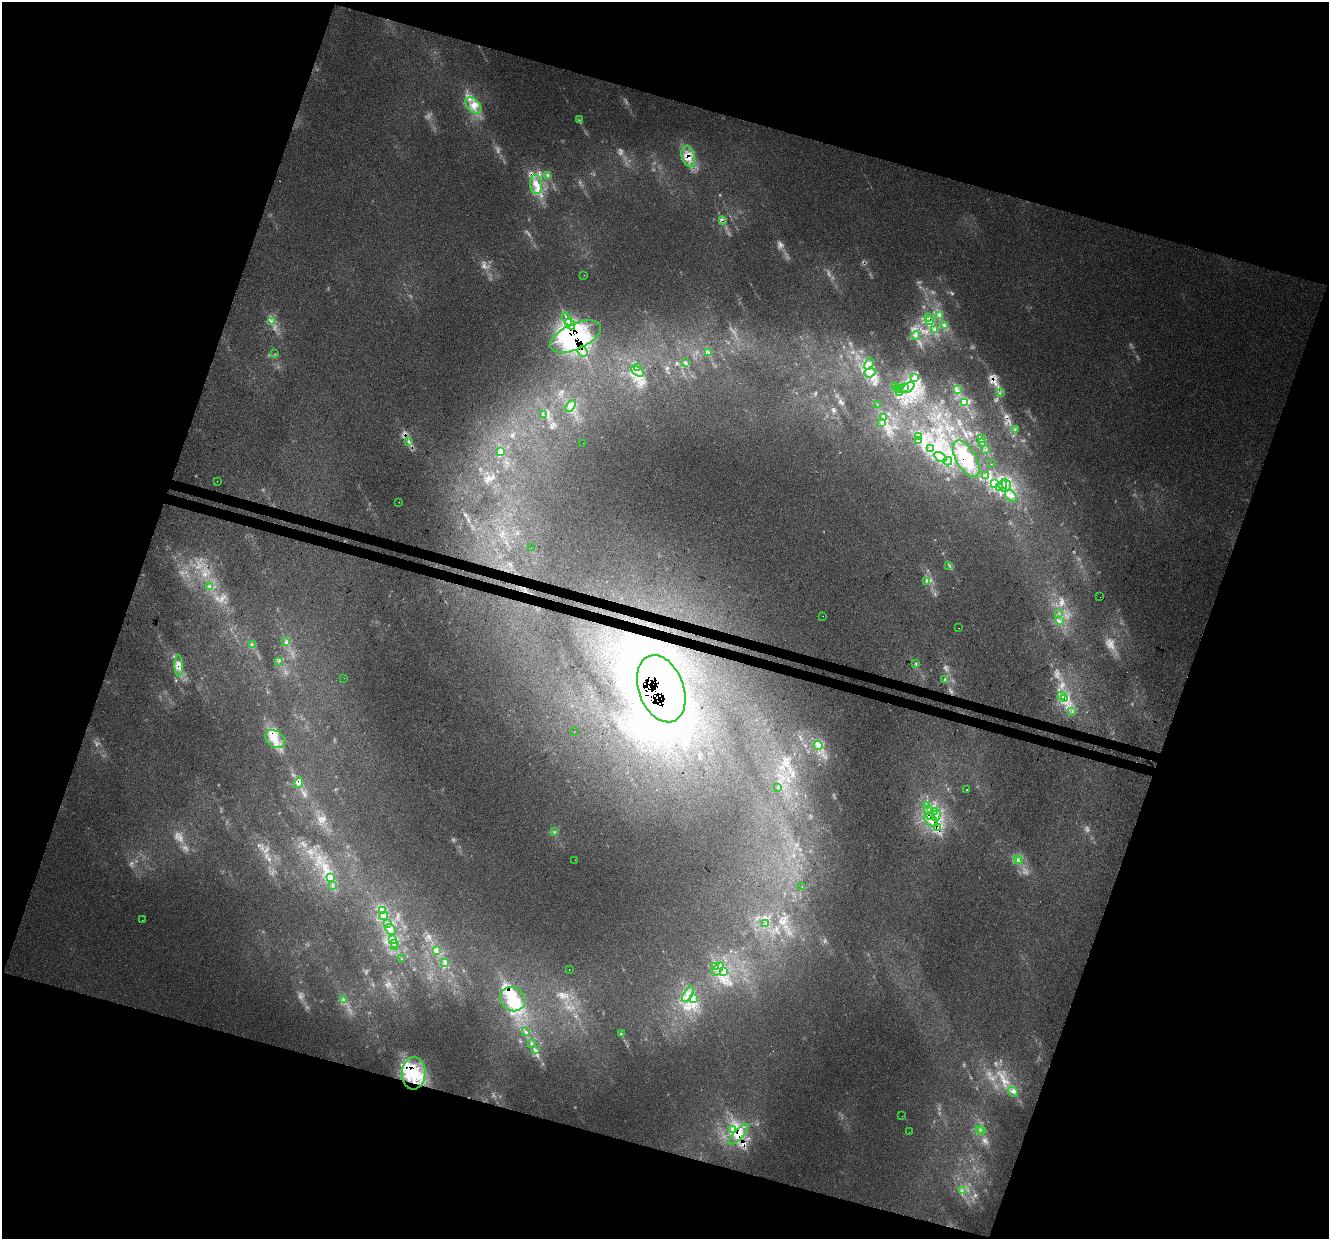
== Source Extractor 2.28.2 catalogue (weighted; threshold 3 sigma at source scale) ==
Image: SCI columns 29-5335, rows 335-5279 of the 5354 x 5551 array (HDU 1 of 3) = the unmasked area's bounding box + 8 px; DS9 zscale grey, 4 x 4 block average (1 PNG px = mean of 4 x 4 image px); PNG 1331 x 1241 px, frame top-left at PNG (2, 2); each listed source drawn as its Kron ellipse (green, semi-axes under 4 px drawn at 4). Shown black and unused: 38% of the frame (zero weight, under 3 of 4 exposures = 5% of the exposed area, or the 3 px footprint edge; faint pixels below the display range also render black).
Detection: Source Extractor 2.28.2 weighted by HDU 2 'WHT'. Background 0.00884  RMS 0.0037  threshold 0.0168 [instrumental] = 3 sigma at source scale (4.5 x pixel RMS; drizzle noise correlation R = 1.50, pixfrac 1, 0.0396/0.0396 arcsec/px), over >= 5 px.
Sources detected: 256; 7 too faint to see at this stretch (4 x 4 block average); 35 inside a brighter object's white glare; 22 cosmic-ray / hot-pixel residue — neither listed nor drawn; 6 coinciding with a brighter row at this scale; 51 inside a brighter listed object's ellipse — not listed separately; the other 135 listed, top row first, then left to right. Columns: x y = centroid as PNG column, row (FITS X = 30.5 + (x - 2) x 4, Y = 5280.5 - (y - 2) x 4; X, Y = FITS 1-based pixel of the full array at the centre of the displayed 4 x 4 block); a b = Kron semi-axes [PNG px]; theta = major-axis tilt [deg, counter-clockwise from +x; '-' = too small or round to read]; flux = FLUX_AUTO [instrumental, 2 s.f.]
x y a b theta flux
473 105 9 6 -46 24
579 120 2 2 - 0.7
688 157 11 6 -74 26
548 175 2 2 - 2.7
536 184 9 6 -85 24
722 220 3 2 - 3.8
584 275 2 2 - 0.48
939 315 2 2 - 2.2
929 317 4 2 - 3.6
567 319 7 3 -59 9.6
271 321 2 2 - 1.9
929 321 3 2 - 3.7
570 324 6 3 -55 13
945 325 3 3 - 4.3
935 330 3 3 - 4.5
916 335 4 2 - 3.4
575 337 27 12 24 350
583 352 5 2 - 6.6
708 353 3 2 - 2.5
275 354 2 2 - 0.76
685 363 2 2 - 2.7
869 364 6 3 65 8.8
638 367 2 2 - 1.7
637 371 7 3 -31 13
870 373 6 4 22 13
915 377 2 2 - 1.5
896 386 3 2 - 1.9
904 387 3 2 - 2.4
898 388 2 2 - 2.9
908 388 7 2 42 8.5
900 389 4 2 - 3.3
957 390 2 2 - 1.5
900 393 3 2 - 2.6
1000 393 2 2 - 1.6
964 403 3 2 - 4.4
877 405 2 2 - 0.85
570 406 6 4 57 11
543 414 4 2 - 3.3
884 417 3 2 - 3.2
882 422 3 2 - 2.4
1015 429 3 2 - 2
918 436 2 2 - 1.4
981 439 2 2 - 1.3
408 441 2 2 - 4
918 441 2 2 - 1.4
583 443 2 2 - 0.38
981 443 3 2 - 1.6
931 449 3 2 - 3.2
986 450 2 2 - 0.62
500 452 4 2 - 3.2
940 457 7 4 -31 9.7
966 459 20 10 -60 56
948 461 4 2 - 4.3
991 464 2 2 - 0.39
985 475 2 2 - 2.3
217 481 2 2 - 0.45
994 484 2 2 - 1.1
1006 484 6 2 -66 5.3
1003 486 6 2 -84 5.4
999 487 3 2 - 3.5
1011 496 7 4 -44 11
399 502 2 2 - 1.1
531 548 2 2 - 0.86
949 565 2 2 - 0.74
926 581 2 2 - 1.5
210 586 2 2 - 1.6
1100 597 2 2 - 2.1
1059 613 2 2 - 0.95
823 616 2 2 - 0.79
1059 621 3 2 - 3.3
959 628 2 2 - 1.2
285 642 2 2 - 1.3
252 645 2 2 - 1.3
279 661 2 2 - 1.1
916 664 2 2 - 0.97
179 666 10 3 -87 14
344 678 2 2 - 0.62
945 680 4 2 - 2.7
661 689 35 22 -69 500
1062 696 2 2 - 1.4
1065 699 3 3 - 6.2
1072 711 2 2 - 0.71
574 732 2 2 - 0.51
275 739 11 8 -37 33
818 745 5 2 - 5
299 783 5 3 - 8.4
778 787 2 2 - 1
966 789 2 2 - 12000
926 805 2 2 - 2.4
929 810 2 2 - 1.5
934 812 3 2 - 3.6
930 815 2 2 - 94
936 816 6 2 74 8.4
931 820 7 5 -41 82
938 828 2 2 - 34
555 832 3 2 - 0.93
575 860 2 2 - 0.33
1017 860 4 2 - 3.2
1020 860 3 2 - 2.3
331 877 4 3 - 6.2
333 886 2 2 - 1.8
802 886 2 2 - 0.71
383 911 4 3 - 5.9
384 916 4 2 - 4.1
142 920 2 2 - 0.84
387 924 2 2 - 1.1
765 924 3 2 - 2.4
391 930 6 4 -48 11
392 940 3 2 - 3.8
395 944 2 2 - 2
395 946 3 2 - 2.8
436 951 2 2 - 2.2
401 959 3 2 - 1.3
445 962 3 2 - 2.4
715 967 3 2 - 2.6
718 969 8 3 53 10
569 970 2 2 - 0.67
723 971 3 3 - 4.9
688 994 8 3 61 13
343 999 2 2 - 1.2
513 999 13 11 -33 68
693 999 4 3 - 5.9
525 1032 4 2 - 1.4
621 1033 3 2 - 1.7
531 1044 2 2 - 1.8
535 1050 3 2 - 3.5
414 1073 16 12 86 80
1013 1092 5 4 - 7.6
902 1116 2 2 - 0.56
733 1129 4 2 - 3.8
980 1130 2 2 - 1.6
982 1131 2 2 - 0.75
909 1132 2 2 - 0.55
738 1134 13 4 47 23
962 1190 2 2 - 1
Overlapping masked pixels (flux is a lower limit): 21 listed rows (the first 20) at x y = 688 157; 536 184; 722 220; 929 321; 575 337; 583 352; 908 388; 966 459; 179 666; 661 689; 1065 699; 275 739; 299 783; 930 815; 931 820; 938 828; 688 994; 513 999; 414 1073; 733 1129
Diffuse or blended objects may show on this block-average render without a row.